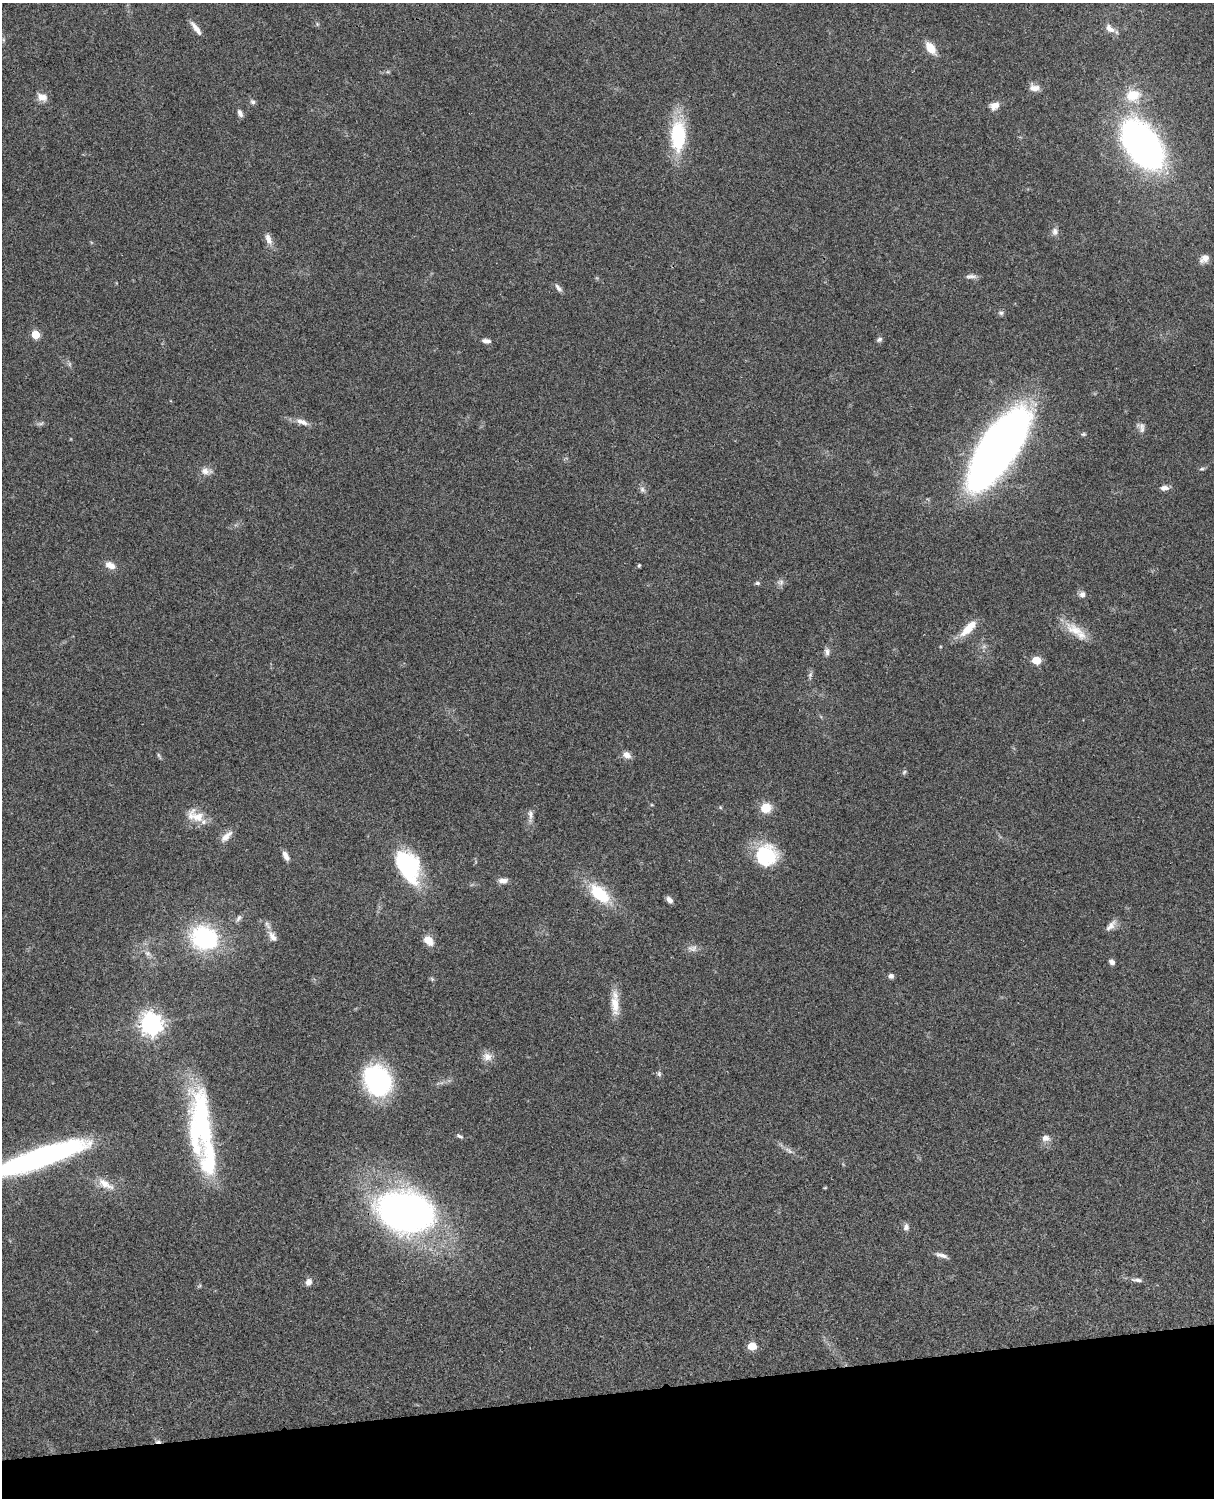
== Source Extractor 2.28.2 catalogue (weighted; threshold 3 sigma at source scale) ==
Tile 10 of 4 x 3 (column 2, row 3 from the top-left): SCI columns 1333-2544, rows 277-1772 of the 5086 x 4926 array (HDU 1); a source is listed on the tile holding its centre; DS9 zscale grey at full resolution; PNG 1216 x 1500 px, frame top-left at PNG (2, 3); no overlay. Shown black and unused: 7% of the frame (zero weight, under 3 of 4 exposures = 6% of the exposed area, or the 3 px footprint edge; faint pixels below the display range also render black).
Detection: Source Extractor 2.28.2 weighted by HDU 2 'WHT'; one run over the whole footprint, this tile lists its part. Background 0.0778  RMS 0.0058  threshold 0.026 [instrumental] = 3 sigma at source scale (4.5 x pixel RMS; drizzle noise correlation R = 1.50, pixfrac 1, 0.05/0.05 arcsec/px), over >= 5 px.
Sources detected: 91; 1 too faint to see at this stretch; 3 inside a brighter object's white glare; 1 cosmic-ray / hot-pixel residue — not listed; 1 inside a brighter listed object's ellipse — not listed separately; the other 85 listed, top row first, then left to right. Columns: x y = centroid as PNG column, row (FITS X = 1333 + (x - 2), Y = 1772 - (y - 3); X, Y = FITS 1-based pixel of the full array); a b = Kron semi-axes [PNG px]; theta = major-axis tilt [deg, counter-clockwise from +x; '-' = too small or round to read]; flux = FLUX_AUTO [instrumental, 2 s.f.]
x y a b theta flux
317 24 6 4 -47 0.81
196 28 20 5 -54 4
1110 28 15 9 -44 4.3
931 48 14 8 -54 9
388 72 6 4 -17 0.81
1034 88 13 8 -12 4.1
1133 95 21 17 11 14
42 97 13 9 -19 4.7
252 102 7 6 - 1.4
994 106 11 8 25 4.7
240 113 9 5 -67 2.2
678 136 39 18 88 37
1142 145 41 24 -55 270
1055 231 11 8 83 2.6
268 239 17 8 -69 4.1
1204 259 12 9 35 4
971 276 15 6 3 2.4
558 288 13 5 -53 2
1001 313 8 7 - 1.4
35 334 5 5 - 17
879 339 7 6 - 1.4
486 341 11 6 -7 2.4
302 422 19 8 -20 4.2
40 423 11 5 14 1.4
1141 427 14 9 -61 3
1083 434 6 5 - 0.89
998 448 63 24 55 580
1202 469 7 5 18 1
206 471 15 8 -3 4
1164 488 10 6 4 2.9
642 490 9 6 -52 1.9
110 565 14 8 -25 4.8
639 565 4 3 - 0.74
780 582 10 9 - 2.2
757 583 6 4 -1 1.1
1082 594 9 8 - 2.3
968 628 25 9 44 10
1075 630 31 14 -32 12
984 646 7 6 - 1.6
827 652 11 7 88 2.4
1036 660 6 5 - 16
810 675 11 5 81 1.6
627 755 11 8 -36 3.5
159 756 9 4 -64 1
904 772 7 5 37 0.96
652 805 5 3 - 0.53
720 807 5 3 - 0.56
766 808 12 11 - 9.3
530 815 18 7 -86 3.1
195 816 26 16 -22 11
226 836 19 8 43 4.7
766 855 24 23 - 35
286 856 12 6 -63 3
408 866 36 22 -63 59
503 881 11 7 2 3.3
600 893 28 15 -43 25
669 900 8 5 -44 2.5
239 918 11 6 60 1.8
1111 925 17 7 48 3.5
272 936 18 10 -62 4.8
203 939 34 31 -67 55
428 941 13 9 -48 6.5
692 948 14 9 10 3.2
147 953 9 7 -31 2.4
1112 962 6 5 - 2.3
891 976 6 6 - 2
432 979 6 4 -46 0.84
615 1004 29 10 -86 9.4
151 1024 8 8 - 480
487 1057 13 11 -2 4.7
659 1074 8 5 -76 1.2
376 1082 30 27 16 79
201 1124 80 26 -87 99
459 1136 9 4 -23 1.3
1046 1138 10 8 -9 3.2
789 1150 14 6 -34 2.8
37 1159 83 16 19 180
105 1184 26 11 -30 8
825 1188 5 3 - 0.47
406 1212 44 31 -8 320
906 1227 9 8 - 2.2
941 1255 17 5 -17 2.8
1137 1280 16 5 -6 2.6
308 1282 8 7 - 3.1
752 1346 5 5 - 17
Isophote crosses this tile's border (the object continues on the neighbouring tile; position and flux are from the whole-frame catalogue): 1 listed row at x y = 37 1159